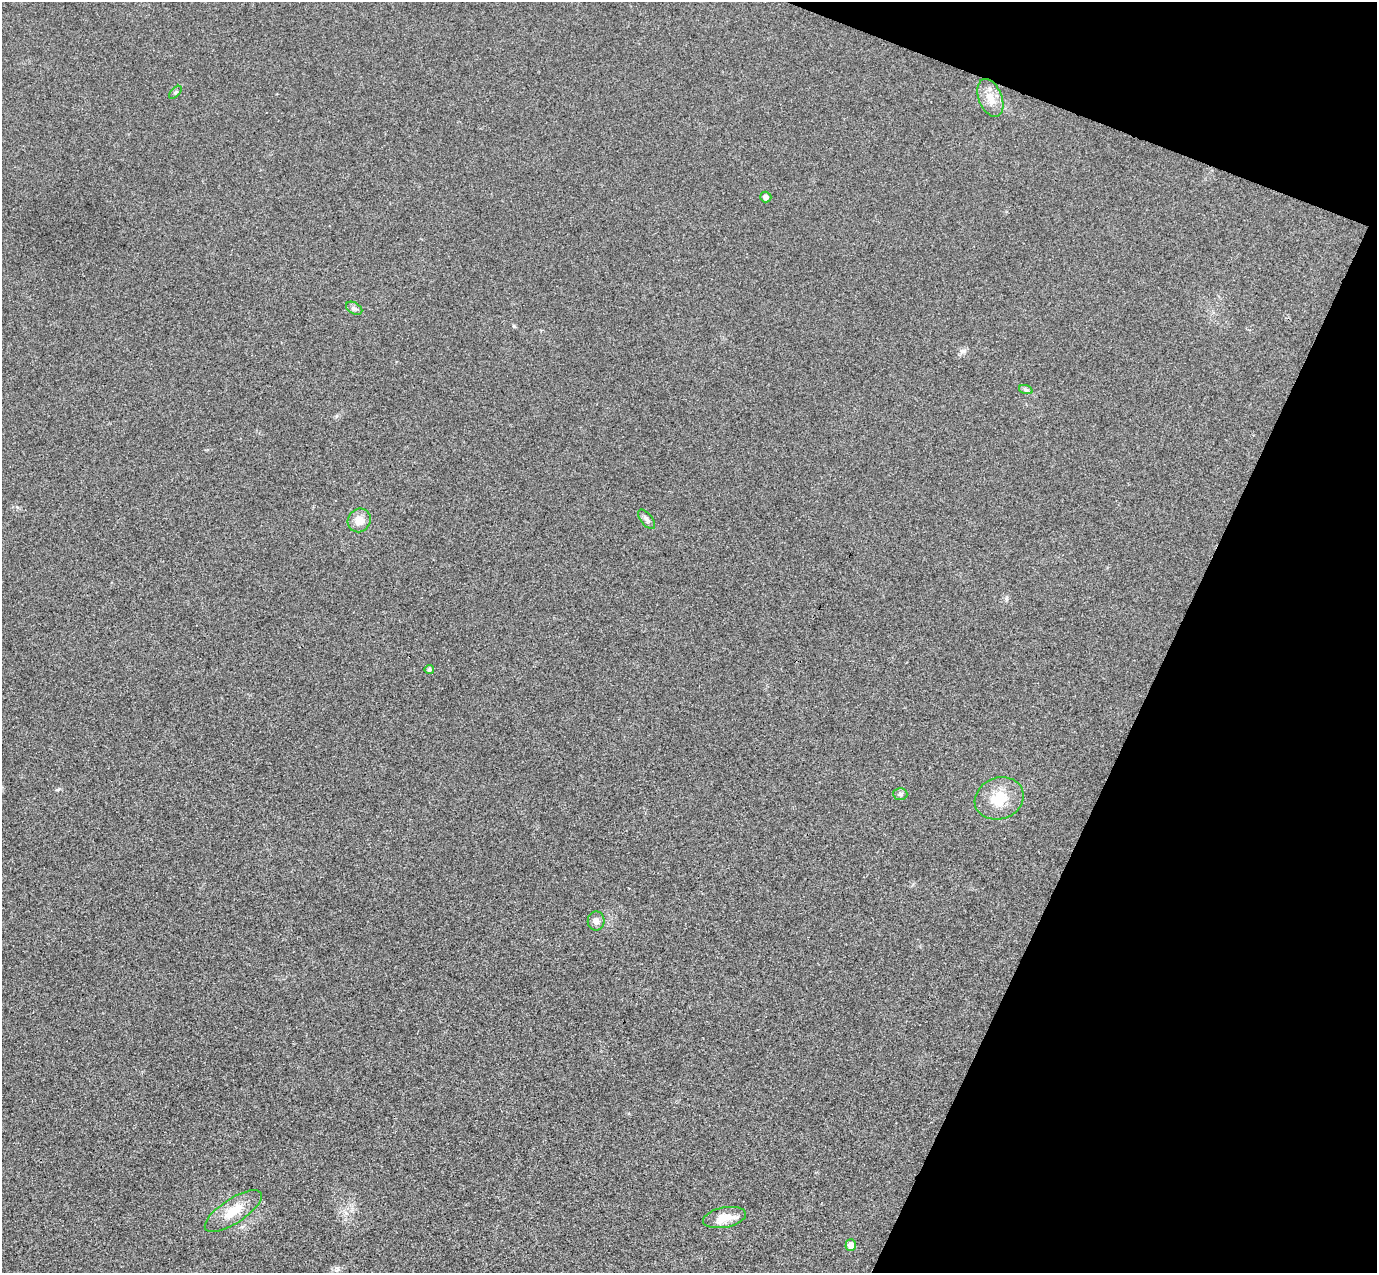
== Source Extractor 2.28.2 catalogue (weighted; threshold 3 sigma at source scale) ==
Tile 8 of 4 x 4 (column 4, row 2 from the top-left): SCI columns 4156-5530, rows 2866-4136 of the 5557 x 5599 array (HDU 1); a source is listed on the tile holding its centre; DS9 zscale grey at full resolution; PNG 1379 x 1275 px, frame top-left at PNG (2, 2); each listed source drawn as its Kron ellipse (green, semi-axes under 4 px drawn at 4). Shown black and unused: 19% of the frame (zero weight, under 3 of 4 exposures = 6% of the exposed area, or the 3 px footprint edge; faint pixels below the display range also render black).
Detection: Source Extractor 2.28.2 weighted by HDU 2 'WHT'; one run over the whole footprint, this tile lists its part. Background 0.0192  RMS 0.0061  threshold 0.0275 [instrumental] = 3 sigma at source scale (4.5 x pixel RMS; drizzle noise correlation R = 1.50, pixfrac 1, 0.05/0.05 arcsec/px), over >= 5 px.
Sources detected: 14; all 14 listed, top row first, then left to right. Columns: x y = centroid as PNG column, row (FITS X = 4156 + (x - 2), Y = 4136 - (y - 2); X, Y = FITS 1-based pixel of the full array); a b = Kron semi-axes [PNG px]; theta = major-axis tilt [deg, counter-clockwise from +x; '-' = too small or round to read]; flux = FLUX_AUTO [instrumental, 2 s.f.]
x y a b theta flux
175 92 8 3 45 0.76
990 98 20 11 -68 8.1
766 197 5 5 - 2.4
354 308 9 5 -29 1.6
1026 390 7 4 -18 1.2
647 519 11 6 -52 2.3
359 520 12 11 - 6.6
429 670 4 4 - 1.2
900 794 7 6 - 1.4
999 798 25 20 21 17
596 921 9 8 - 3.3
233 1211 33 12 33 13
724 1217 22 10 11 9.9
851 1245 6 5 - 5.2
Unlisted compact peaks at least as high as the median listed source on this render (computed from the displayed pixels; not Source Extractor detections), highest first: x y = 963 351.